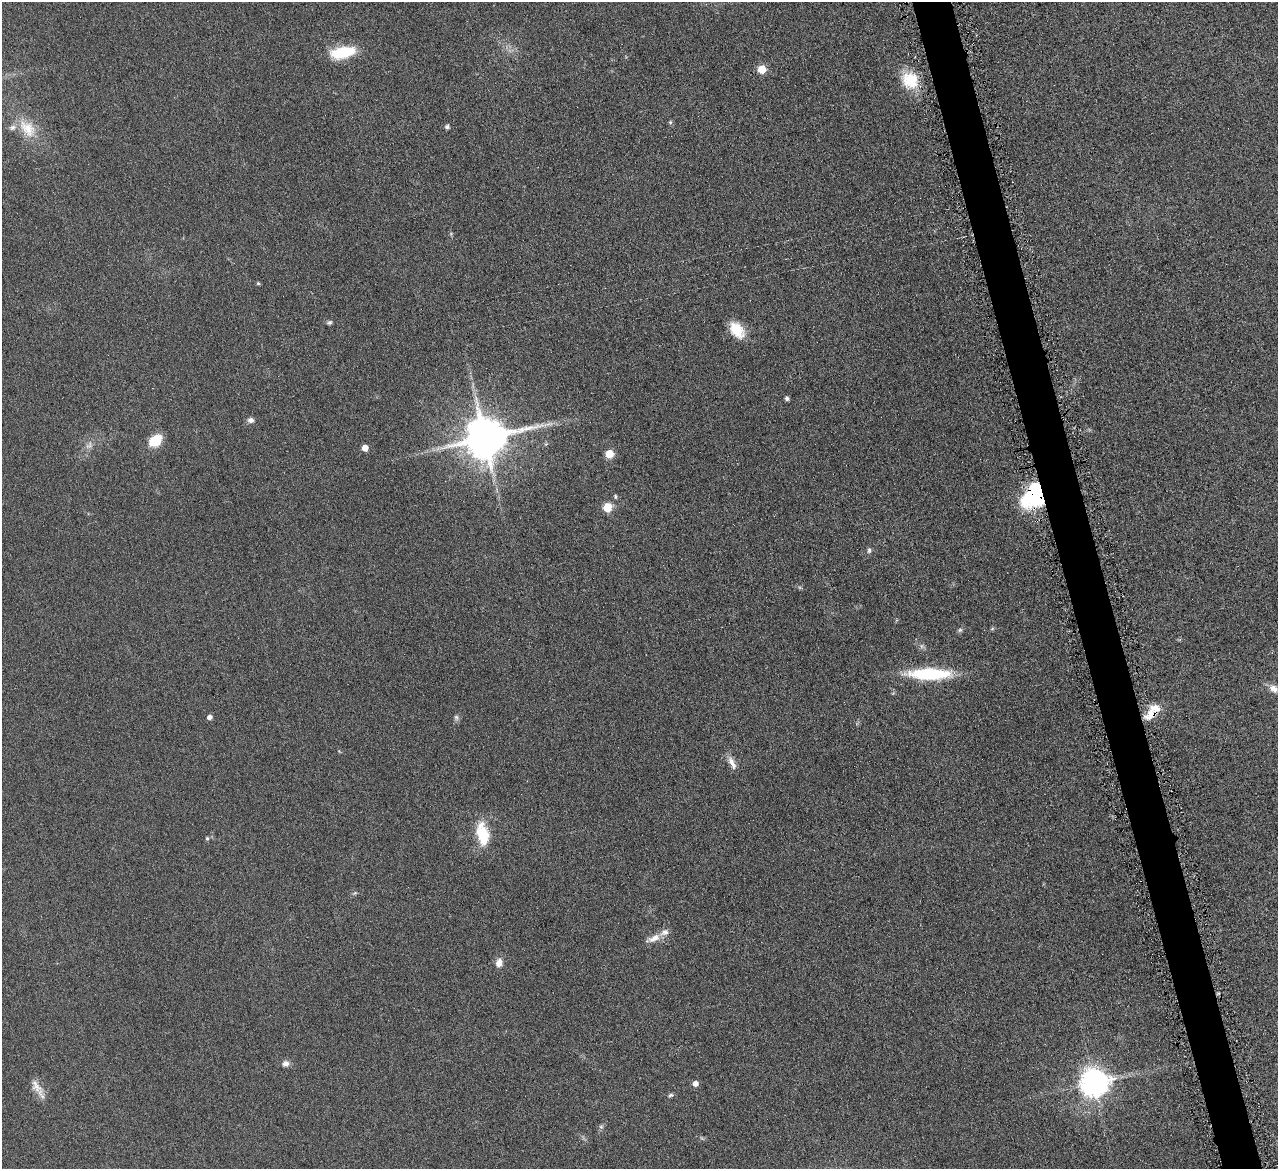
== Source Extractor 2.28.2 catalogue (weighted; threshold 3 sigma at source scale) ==
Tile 6 of 4 x 4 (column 2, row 2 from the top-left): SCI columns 1282-2557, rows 2608-3774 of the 5114 x 5096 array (HDU 1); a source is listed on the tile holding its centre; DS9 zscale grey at full resolution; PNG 1280 x 1171 px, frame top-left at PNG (2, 2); no overlay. Shown black and unused: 3% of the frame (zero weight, under 4 of 8 exposures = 1% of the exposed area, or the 3 px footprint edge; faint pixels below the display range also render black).
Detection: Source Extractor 2.28.2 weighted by HDU 2 'WHT'; one run over the whole footprint, this tile lists its part. Background 0.0891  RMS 0.0087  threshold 0.0355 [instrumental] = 3 sigma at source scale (4.09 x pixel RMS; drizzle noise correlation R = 1.36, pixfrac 0.8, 0.05/0.05 arcsec/px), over >= 5 px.
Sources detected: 44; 1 inside a brighter object's white glare — not listed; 4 inside a brighter listed object's ellipse — not listed separately; the other 39 listed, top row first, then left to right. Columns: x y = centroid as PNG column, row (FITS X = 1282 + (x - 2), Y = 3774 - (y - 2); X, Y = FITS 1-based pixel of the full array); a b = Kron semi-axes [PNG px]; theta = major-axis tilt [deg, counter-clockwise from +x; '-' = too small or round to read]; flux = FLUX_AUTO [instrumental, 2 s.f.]
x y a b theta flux
343 52 22 10 11 38
762 69 5 5 - 24
910 80 22 20 -53 24
670 122 6 4 -46 1.1
447 127 5 4 - 2.3
27 129 29 17 -47 21
451 234 6 4 -73 1.1
258 283 5 5 - 0.93
329 322 7 5 29 1.5
737 330 21 13 -51 17
787 398 4 4 - 2.4
251 420 7 6 - 3.1
485 438 13 11 16 3100
155 441 10 7 40 33
89 445 11 7 46 4
365 448 5 5 - 11
609 454 5 5 - 25
615 496 5 5 - 1.4
1035 498 25 22 -23 49
607 507 5 5 - 33
869 550 8 5 81 1.8
992 629 6 4 20 1.1
960 630 6 6 - 1.5
929 674 47 12 -1 54
1274 688 14 10 -31 6.8
1150 715 19 10 41 12
209 717 5 4 - 3.7
456 717 8 5 -83 2
732 763 19 7 -66 5.8
482 834 22 11 -79 32
207 838 5 4 - 1.2
654 938 21 9 24 7.8
499 963 10 7 77 5.9
286 1064 8 7 - 3.8
1094 1082 9 9 - 1100
695 1084 5 5 - 5
36 1086 22 11 -54 8.7
670 1095 7 4 36 1.4
601 1127 6 4 0 1.4
Overlapping masked pixels (flux is a lower limit): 2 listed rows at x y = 1035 498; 1150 715